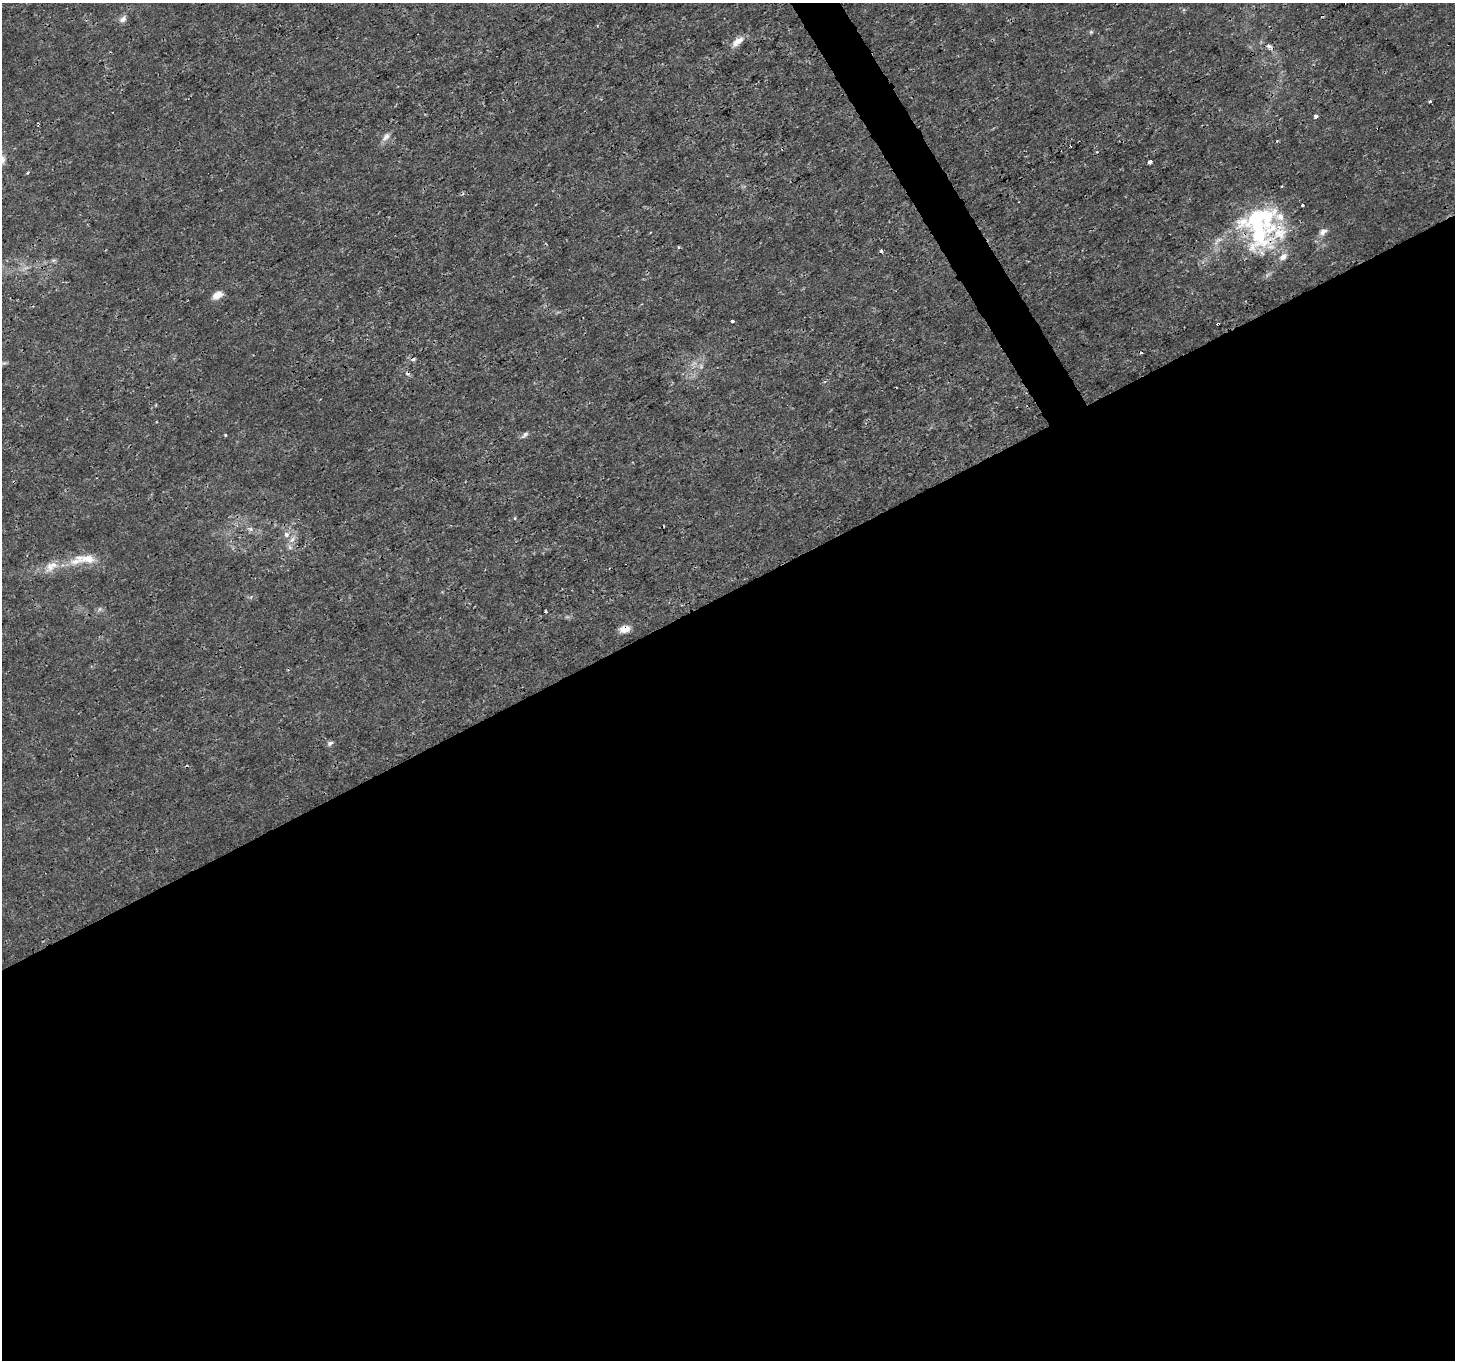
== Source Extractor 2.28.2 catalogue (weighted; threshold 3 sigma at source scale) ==
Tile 15 of 4 x 4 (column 3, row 4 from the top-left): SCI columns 2909-4361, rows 172-1529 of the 5816 x 5711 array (HDU 1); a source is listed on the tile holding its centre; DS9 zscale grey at full resolution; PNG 1457 x 1362 px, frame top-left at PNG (2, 3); no overlay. Shown black and unused: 58% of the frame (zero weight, under 3 of 4 exposures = <1% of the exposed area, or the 3 px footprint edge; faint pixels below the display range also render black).
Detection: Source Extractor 2.28.2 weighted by HDU 2 'WHT'; one run over the whole footprint, this tile lists its part. Background 0.00181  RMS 7.9e-04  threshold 0.00358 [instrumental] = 3 sigma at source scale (4.5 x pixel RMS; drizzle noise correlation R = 1.50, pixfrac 1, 0.0396/0.0396 arcsec/px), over >= 5 px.
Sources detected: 39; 1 too faint to see at this stretch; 2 inside a brighter object's white glare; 4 cosmic-ray / hot-pixel residue — not listed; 3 inside a brighter listed object's ellipse — not listed separately; the other 29 listed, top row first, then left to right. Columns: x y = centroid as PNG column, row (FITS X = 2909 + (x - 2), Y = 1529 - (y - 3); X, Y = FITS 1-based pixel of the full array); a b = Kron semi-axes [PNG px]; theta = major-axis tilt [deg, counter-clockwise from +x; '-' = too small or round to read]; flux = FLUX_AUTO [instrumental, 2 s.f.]
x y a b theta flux
123 19 10 7 35 0.36
1091 32 5 5 - 0.11
738 41 17 8 41 0.77
1269 46 7 6 - 0.24
1430 102 3 3 - 0.17
1316 116 3 3 - 0.33
386 137 12 8 51 0.43
1150 162 4 3 - 0.52
27 173 4 4 - 0.082
1302 205 3 2 - 0.091
1259 230 57 27 90 8.4
1323 232 11 7 33 0.4
881 251 3 3 - 0.2
1283 257 12 8 33 0.5
53 260 7 4 -17 0.14
217 295 12 8 33 0.74
732 321 3 3 - 0.68
1218 324 3 3 - 0.31
225 435 4 3 - 0.079
525 435 11 5 44 0.24
251 529 7 4 -71 0.17
286 535 8 6 57 0.36
292 539 9 6 61 0.41
88 559 24 12 -2 1.3
51 566 19 12 30 1.1
99 609 7 4 88 0.14
545 611 3 3 - 0.25
624 629 12 7 11 0.74
330 743 8 6 32 0.22
Overlapping masked pixels (flux is a lower limit): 2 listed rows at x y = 1218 324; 624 629